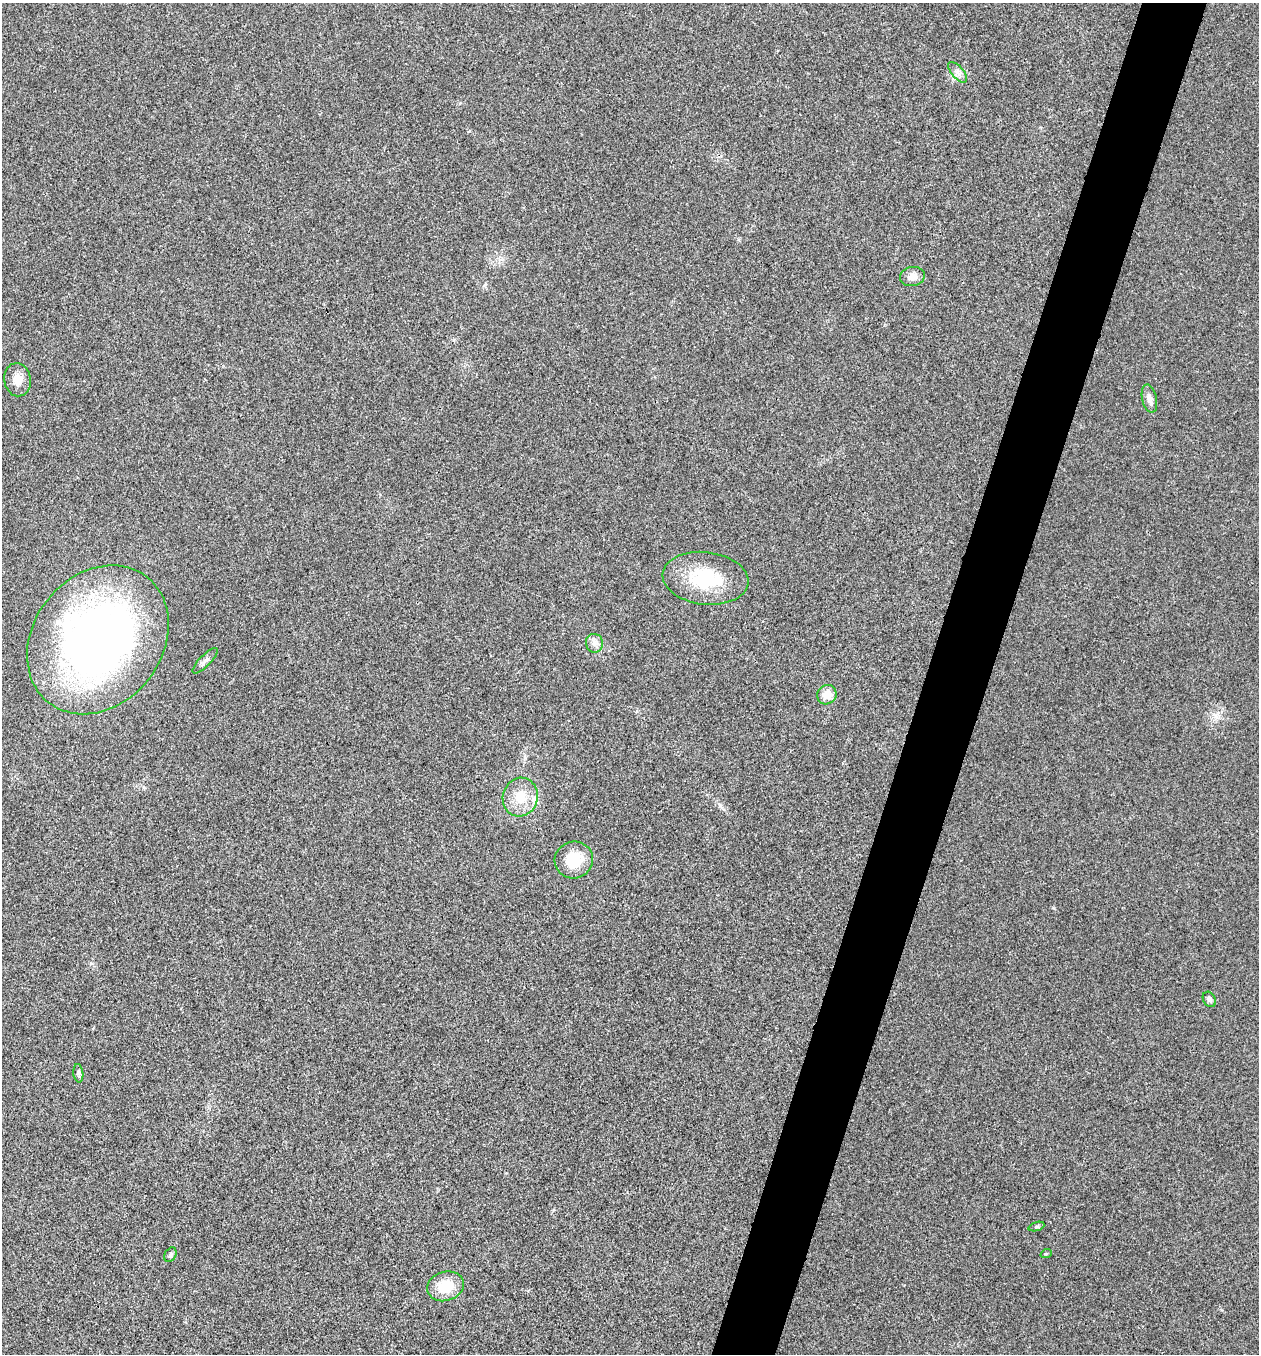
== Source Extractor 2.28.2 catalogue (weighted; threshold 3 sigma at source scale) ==
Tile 10 of 4 x 4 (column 2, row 3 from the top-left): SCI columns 1524-2780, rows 1356-2707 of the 5436 x 5425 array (HDU 1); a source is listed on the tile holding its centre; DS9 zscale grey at full resolution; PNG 1261 x 1356 px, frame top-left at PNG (2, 3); each listed source drawn as its Kron ellipse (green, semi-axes under 4 px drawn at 4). Shown black and unused: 5% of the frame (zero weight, under 3 of 4 exposures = <1% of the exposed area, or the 3 px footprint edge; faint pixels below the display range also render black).
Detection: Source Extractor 2.28.2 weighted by HDU 2 'WHT'; one run over the whole footprint, this tile lists its part. Background 0.0202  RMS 0.0057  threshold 0.0258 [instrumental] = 3 sigma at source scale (4.5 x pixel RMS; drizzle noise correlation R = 1.50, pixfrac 1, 0.05/0.05 arcsec/px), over >= 5 px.
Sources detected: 19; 2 inside a brighter listed object's ellipse — not listed separately; the other 17 listed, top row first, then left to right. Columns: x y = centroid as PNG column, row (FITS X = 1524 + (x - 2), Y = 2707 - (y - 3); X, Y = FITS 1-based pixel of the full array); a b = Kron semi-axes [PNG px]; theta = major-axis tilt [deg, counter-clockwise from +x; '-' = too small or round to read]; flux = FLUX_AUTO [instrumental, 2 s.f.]
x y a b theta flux
958 72 12 6 -49 2.5
912 277 12 9 10 4.2
17 380 16 13 -81 6.2
1149 399 14 7 -77 3.5
705 578 43 26 -6 34
98 640 80 64 52 340
594 643 9 8 - 3
205 661 17 5 46 2.4
827 695 10 9 - 7.2
520 797 19 17 75 12
574 860 19 18 - 17
1209 999 8 6 -60 1.7
78 1073 9 5 -83 1.4
1036 1227 8 3 19 0.92
1046 1254 6 3 19 0.58
170 1255 7 5 58 1.4
446 1286 19 14 17 15
Unlisted compact peaks at least as high as the median listed source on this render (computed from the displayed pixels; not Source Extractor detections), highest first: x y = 1054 908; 1213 714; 1221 1310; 720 805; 637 711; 739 240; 469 131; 485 285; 460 103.